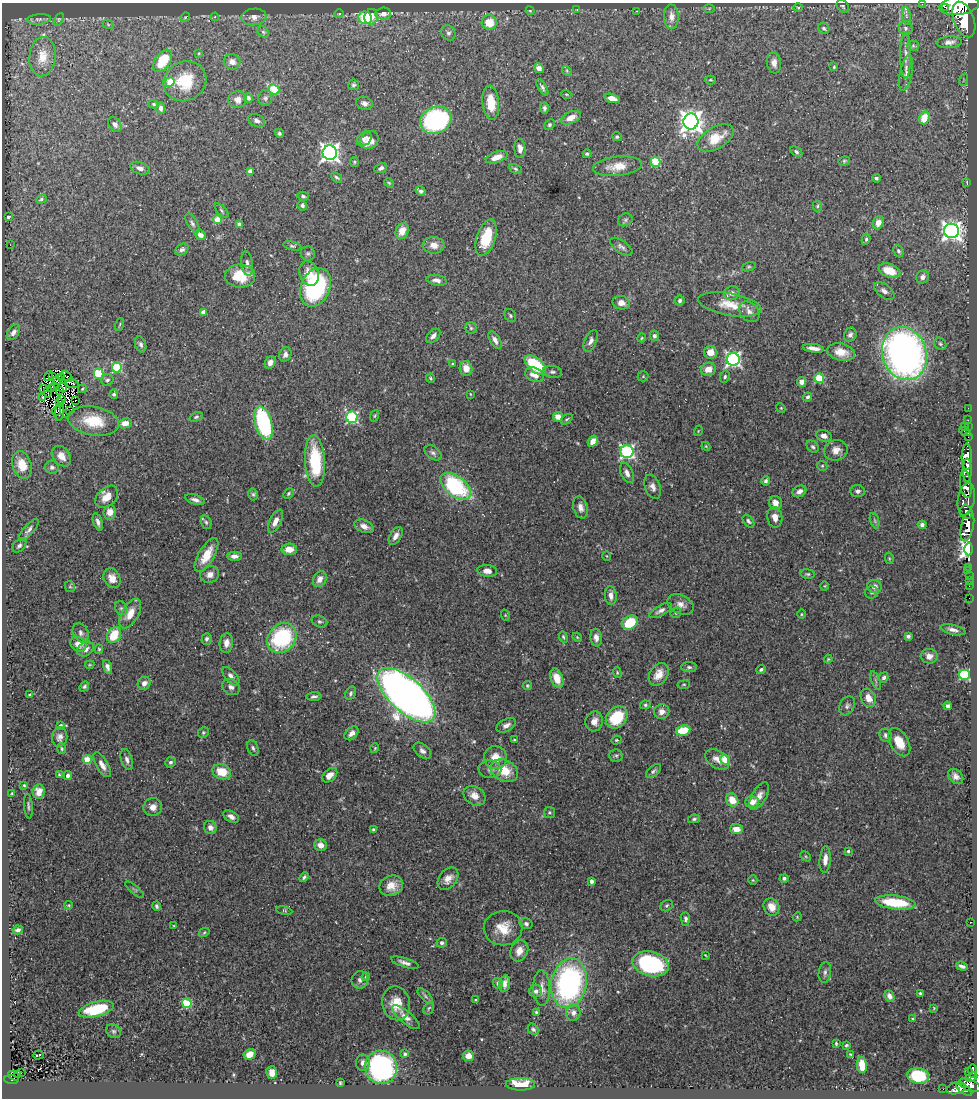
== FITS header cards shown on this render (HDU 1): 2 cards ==
NAXIS1  =                  975
NAXIS2  =                 1096

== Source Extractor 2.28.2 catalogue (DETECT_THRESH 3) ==
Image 975 x 1096 px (HDU 1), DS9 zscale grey, 1 PNG px = 1 image px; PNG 979 x 1100 px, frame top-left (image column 1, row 1096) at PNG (2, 3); each listed source drawn as its Kron ellipse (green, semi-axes under 4 px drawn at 4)
Background 0.689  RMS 0.039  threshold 0.118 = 3 sigma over >= 5 px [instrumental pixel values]
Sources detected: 441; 5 with non-positive FLUX_AUTO (blend fragments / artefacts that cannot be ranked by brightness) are neither listed nor drawn; the other 436 listed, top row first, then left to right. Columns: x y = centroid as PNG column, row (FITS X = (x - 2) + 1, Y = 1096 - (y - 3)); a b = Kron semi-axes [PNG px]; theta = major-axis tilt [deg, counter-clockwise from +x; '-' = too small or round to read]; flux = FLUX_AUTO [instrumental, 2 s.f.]
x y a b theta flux
922 4 2 2 - 11
959 5 20 9 7 6300
843 6 7 5 -45 4.6
798 7 5 3 - 3
945 7 2 2 - 12000
577 9 3 2 - 2.3
709 9 6 4 2 3.5
530 11 4 4 - 2.8
637 11 3 3 - 2.3
339 14 4 3 - 2.1
383 14 8 6 4 17
906 16 9 4 -82 6.9
185 17 5 4 - 3.3
215 17 4 4 - 3
254 17 12 8 7 17
371 17 8 6 68 25
671 17 12 7 -87 18
365 18 7 6 - 120
39 19 12 5 5 7.8
59 19 7 4 59 3.1
964 19 18 10 -69 6900
489 23 7 7 - 51
108 24 6 3 -20 3
824 28 6 5 - 5.6
906 28 7 6 - 7.8
263 32 6 5 - 4.4
448 33 8 7 - 7.4
949 42 12 6 4 12
913 46 5 5 - 4.3
199 53 3 2 - 1.9
906 55 23 5 -90 17
42 57 20 13 83 42
163 61 12 7 56 87
232 62 8 7 - 14
774 63 11 7 -83 17
834 67 4 4 - 3
539 68 5 4 - 15
567 71 5 4 - 3.1
906 73 18 6 78 13
710 80 5 4 - 3.2
963 80 6 3 71 4.3
185 81 22 19 29 88
170 82 5 4 - 79
354 85 5 5 - 4.7
542 87 9 4 -58 6.5
274 89 6 4 -43 130
566 94 5 3 - 2.5
248 98 5 4 - 8.4
265 98 8 7 - 7
612 98 8 4 -14 17
237 100 9 8 - 17
364 103 8 6 -18 9.7
491 103 17 8 -84 53
154 104 5 4 - 3.9
161 108 6 4 -89 9.8
544 108 5 4 - 6.5
571 118 10 6 24 21
924 118 6 5 - 43
436 120 16 13 24 340
257 121 9 6 -26 9.4
691 122 8 7 - 2200
115 124 8 6 -52 9.7
549 125 6 4 47 5.3
279 133 5 4 - 4.5
617 137 5 4 - 4.7
716 138 20 11 29 62
364 139 8 6 41 8.5
369 140 10 8 37 26
520 149 9 5 -84 15
796 152 6 4 -34 4.9
330 153 7 7 - 1300
587 154 4 3 - 4.6
497 157 11 5 19 26
844 161 6 4 15 3.6
354 162 5 4 - 2.9
656 162 5 4 - 120
618 166 25 9 6 44
140 168 10 6 -21 13
381 168 7 4 24 6.9
516 169 7 4 -28 4.3
250 171 4 4 - 25
336 177 6 4 -39 4.8
876 178 4 4 - 5
967 182 4 3 - 2.4
389 183 5 3 - 2.7
420 191 5 3 - 6.5
303 196 6 4 -14 4.9
41 199 5 4 - 4.2
302 205 5 4 - 7.2
817 206 5 4 - 3.6
221 210 9 4 -46 4.3
8 217 3 3 - 6.3
217 220 4 4 - 67
625 220 7 6 - 6.1
192 223 11 5 -59 7.5
878 223 7 5 67 22
240 224 4 4 - 14
402 231 8 6 70 33
952 231 7 7 - 1400
200 235 6 4 -33 14
486 238 19 9 72 88
866 239 5 4 - 4.5
10 245 2 2 - 2
434 245 10 8 -4 25
292 246 9 4 -13 4.8
621 247 13 6 -34 9.9
182 249 7 5 32 7
898 251 6 5 - 6.1
308 253 7 7 - 6.2
247 263 12 6 -83 9.7
749 267 7 4 20 4.4
890 271 11 6 -21 46
309 273 12 9 -69 28
240 276 15 11 -1 66
922 277 7 6 - 11
437 280 10 5 -9 13
316 287 20 14 67 320
884 291 12 6 -38 11
732 293 8 7 - 11
680 301 5 5 - 6.1
621 303 8 6 -15 18
730 304 32 11 -10 52
203 312 4 4 - 23
749 312 11 9 -44 14
510 315 7 5 -59 5
120 324 6 3 71 2.5
471 328 5 5 - 5.2
13 332 9 5 55 11
850 335 7 6 - 8.3
433 336 8 5 44 12
654 336 5 4 - 8.1
642 338 4 3 - 3.1
495 340 10 5 -61 12
591 341 11 6 66 11
141 344 8 5 -69 7.3
940 344 7 5 -45 5.1
813 348 10 4 -8 16
710 352 6 6 - 27
841 352 14 8 -11 30
285 354 7 6 - 10
904 354 27 22 -71 1400
733 359 6 6 - 670
270 362 7 5 61 12
453 364 4 4 - 3.6
535 365 13 6 -40 150
117 367 5 5 - 170
466 368 7 6 - 27
708 369 7 6 - 25
552 372 9 6 -7 6.7
99 374 5 5 - 140
535 375 10 7 -22 22
49 376 5 2 - 2.2
53 376 3 2 - 0.46
643 376 5 5 - 2.9
67 377 7 2 -40 1.8
725 377 6 5 - 4.7
62 378 3 2 - 2.7
431 378 5 3 - 3.3
819 378 5 4 - 120
56 380 2 2 - 1.4
107 380 6 5 - 6.6
802 382 5 4 - 14
72 383 7 2 -20 0.67
54 387 3 2 - 4.4
63 387 4 3 - 2.9
44 388 4 2 - 2.3
51 389 2 2 - 2.7
82 389 4 3 - 2.6
59 391 4 2 - 2.9
48 392 5 2 - 2.5
114 394 4 4 - 4.6
470 394 3 2 - 1.8
808 397 4 4 - 8.6
43 398 3 3 - 5.4
62 400 2 2 - 2.9
75 400 2 2 - 2.4
60 403 3 2 - 0.26
781 408 5 4 - 3
968 408 2 2 - 11
69 410 2 2 - 1.2
56 411 5 2 - 1.8
59 412 9 4 82 17
67 414 3 2 - 1.9
375 416 6 3 69 3.3
196 417 7 4 23 4.6
352 417 6 5 - 360
558 417 5 4 - 26
567 419 7 3 36 3.4
968 420 2 2 - 11
93 421 26 14 -10 86
125 423 7 5 9 20
263 423 17 8 -74 320
964 426 2 2 - 6.3
968 427 3 2 - 30
698 431 5 3 - 1.9
965 432 6 3 -28 110
824 436 8 5 -18 14
968 437 2 2 - 9.4
593 441 6 4 57 23
706 446 4 4 - 2.5
813 447 7 5 -44 5.3
836 450 12 10 15 23
627 452 6 6 - 480
433 453 9 6 -39 8.5
61 456 11 8 -51 27
967 457 13 5 89 2100
315 461 26 10 -86 150
22 465 14 9 -73 51
822 466 5 5 - 3.9
52 467 7 6 - 7.8
967 470 11 4 -90 1700
627 473 11 6 -66 13
766 481 4 4 - 6.1
966 484 14 5 -82 1200
455 486 18 10 -39 280
653 487 12 7 -68 15
799 491 7 5 31 13
858 491 7 6 - 7.7
288 493 5 4 - 3.7
253 494 6 4 -76 5.1
107 497 13 9 44 28
966 499 16 8 79 1300
195 500 10 4 -17 10
775 503 7 6 - 19
580 507 11 7 -74 15
110 512 7 6 - 18
966 512 7 6 - 1100
775 517 10 7 -81 20
275 521 12 6 63 21
749 521 7 4 -51 6
875 521 8 3 -71 4.6
98 522 9 4 -73 9.8
206 522 7 5 -72 5.7
922 525 4 4 - 9
364 526 10 6 -24 16
967 526 15 6 78 3400
29 530 14 5 48 10
396 536 10 5 59 14
19 546 8 5 46 7.2
289 549 8 5 3 33
969 549 6 3 88 68000
207 555 19 8 60 48
234 556 7 4 0 13
607 556 4 3 - 1.8
889 558 6 4 -79 3.1
969 567 3 3 - 140
487 571 10 6 -7 16
967 571 3 2 - 6.5
808 574 7 4 -7 4.4
210 575 9 8 - 17
969 576 3 2 - 30
112 578 10 8 -62 21
320 579 8 6 63 18
969 580 3 2 - 17
70 586 5 5 - 3.9
825 586 5 3 - 2.3
874 586 7 6 - 16
969 586 2 2 - 12
872 592 7 6 - 6.2
611 596 9 6 -84 13
969 598 2 2 - 5.1
680 604 14 9 -27 18
121 608 7 6 - 6.3
661 610 12 5 30 10
676 613 5 5 - 3.9
130 614 16 8 60 40
801 614 4 3 - 2.4
505 615 6 3 -72 2.5
319 622 8 5 -21 5.6
630 622 8 6 33 95
953 630 13 5 -14 11
81 633 10 7 -61 10
114 635 8 6 61 71
908 636 4 3 - 6.4
563 637 6 3 -68 3.6
577 637 5 4 - 2.6
596 637 9 6 -83 12
282 638 16 13 46 250
207 639 6 5 - 7.2
226 643 9 6 84 19
78 644 8 6 -34 21
85 649 9 6 30 15
99 649 5 4 - 3.4
929 656 8 7 - 15
828 659 4 3 - 2.6
90 665 5 4 - 2.7
107 667 7 4 -76 9.8
689 667 8 5 -2 5.8
761 669 5 4 - 4.6
617 673 5 4 - 3.4
659 674 12 8 56 33
964 675 5 5 - 240
231 676 11 5 -50 12
884 677 5 4 - 7.1
557 678 10 6 -69 35
876 680 10 3 -69 4.9
144 683 7 6 - 12
684 685 6 3 8 2.9
84 686 5 4 - 4.4
527 686 4 4 - 3.7
231 687 9 7 -38 9.9
351 693 7 5 62 5.3
30 695 4 3 - 5.7
406 695 36 16 -42 2700
314 696 7 4 1 6.7
868 698 9 7 -63 29
645 705 5 4 - 4.2
847 706 10 7 60 9.1
948 706 4 3 - 6.8
662 712 8 7 - 17
617 717 12 9 47 110
594 721 10 8 76 20
506 725 10 6 26 13
61 726 4 3 - 6.2
683 730 7 5 11 66
203 732 6 5 - 3.9
352 733 8 5 45 15
886 735 7 6 - 8.9
60 737 10 7 82 12
514 740 3 3 - 3.9
616 740 5 4 - 3.3
899 742 15 9 -60 49
253 748 8 5 -67 6.7
375 748 5 3 - 2.6
62 749 5 3 - 3.5
422 751 10 6 -41 10
616 756 7 6 - 5
495 757 11 11 - 37
717 759 13 8 -33 22
87 760 4 4 - 84
127 760 11 5 -74 10
725 760 5 4 - 77
170 762 5 5 - 6.1
102 765 14 6 -60 18
490 769 11 9 -3 14
504 771 14 10 -25 57
653 771 9 4 42 6.1
222 772 9 7 -20 57
59 775 3 3 - 3
330 775 9 6 41 19
68 776 4 4 - 8.3
956 776 8 6 -45 13
24 785 4 4 - 3.1
39 792 7 6 - 25
12 793 4 2 - 2.3
474 796 12 9 -34 22
759 796 15 7 61 17
732 800 7 6 - 35
752 802 7 6 - 21
28 806 12 3 -85 5.1
153 807 9 8 - 17
549 812 5 5 - 4.8
231 817 9 5 -30 12
694 819 6 4 11 4.3
210 827 7 6 - 14
373 829 4 3 - 3.6
736 829 6 5 - 27
320 845 6 6 - 21
848 851 4 3 - 5.6
806 856 6 3 -45 3.1
825 860 13 5 85 21
304 877 5 4 - 5.5
784 878 4 4 - 7.4
448 879 12 9 52 22
753 880 5 4 - 2.7
591 881 4 4 - 7.2
391 886 12 10 21 31
135 890 12 3 -40 4.7
895 902 20 7 -6 140
69 905 4 3 - 2.6
156 906 5 4 - 5.5
667 906 6 5 - 4.6
771 907 9 7 -61 31
284 911 8 4 -9 3.9
797 917 4 3 - 2.2
685 919 7 4 -89 6.4
970 922 2 2 - 2.3
526 924 6 5 - 6.6
174 926 4 2 - 2
503 928 19 17 1 53
18 930 5 4 - 8.9
204 932 6 4 30 3.3
442 943 5 5 - 6.6
519 951 11 8 65 25
705 955 4 3 - 2
405 963 14 4 -17 13
651 964 18 12 -14 260
962 966 6 3 -20 6.2
825 972 10 6 81 9.6
366 977 4 4 - 3
360 980 9 8 - 11
498 983 6 5 - 6.3
569 983 25 17 79 570
504 984 8 5 77 15
542 988 18 8 -89 20
536 991 6 6 - 8.7
920 993 3 3 - 3.5
425 996 10 4 -45 5.9
890 996 6 4 -66 14
475 1000 3 2 - 2.5
187 1003 5 4 - 140
396 1003 17 13 -79 48
429 1008 7 4 58 4.1
934 1008 3 2 - 1.8
96 1009 18 7 14 120
536 1012 3 3 - 2.7
573 1012 8 7 - 13
406 1017 17 6 -40 18
913 1018 3 3 - 2.5
533 1029 6 5 - 5.3
113 1031 8 6 -35 6
836 1043 3 3 - 3.2
846 1045 3 3 - 3.1
250 1054 6 5 - 24
405 1054 4 4 - 4.6
851 1054 3 2 - 2.7
38 1055 5 3 - 28
468 1056 5 5 - 14
363 1063 8 7 - 12
862 1065 8 5 -85 41
381 1067 16 16 - 490
973 1071 7 3 90 210
968 1072 2 2 - 6.4
21 1073 2 2 - 2.7
272 1073 6 5 - 17
17 1075 2 2 - 16
13 1076 6 3 -32 29
918 1076 11 8 -10 140
971 1077 6 4 25 290
11 1079 7 4 -4 78
340 1083 3 2 - 2.5
521 1084 14 6 -1 54
970 1085 11 5 -23 670
956 1088 10 5 14 220
943 1089 2 2 - 3.4
964 1090 9 4 -32 370
At the frame edge (FLAGS 8, measured only in part): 2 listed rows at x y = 922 4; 959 5
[5 non-positive-flux detections neither listed nor drawn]